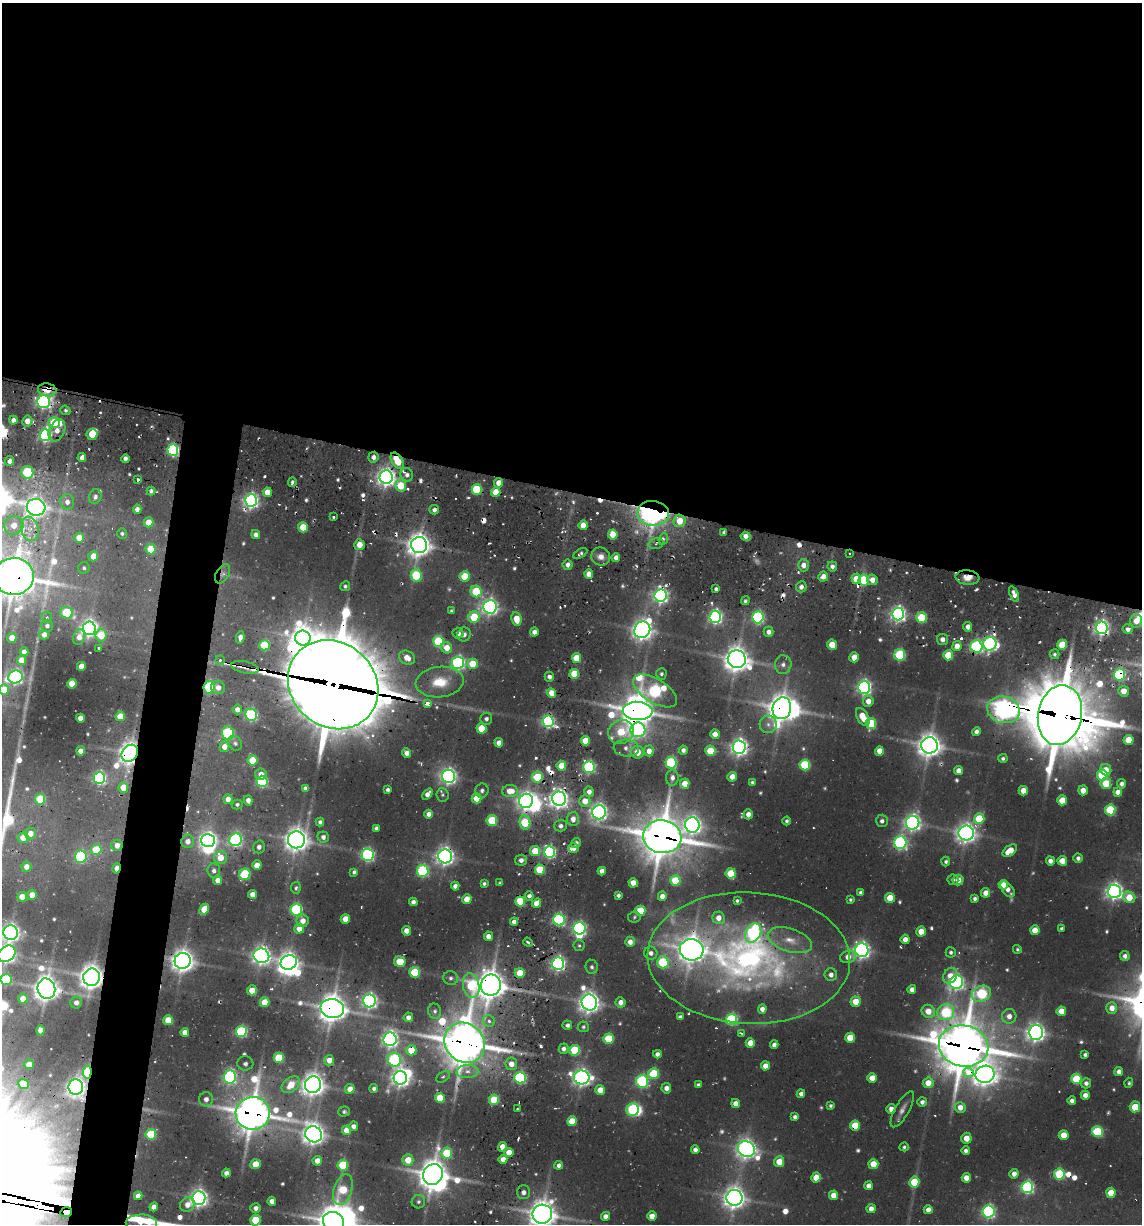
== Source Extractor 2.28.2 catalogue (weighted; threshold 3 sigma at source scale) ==
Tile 3 of 4 x 4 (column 3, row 1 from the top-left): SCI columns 2530-3669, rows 3827-5048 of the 5313 x 5048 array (HDU 1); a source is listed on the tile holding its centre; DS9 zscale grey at full resolution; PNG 1144 x 1226 px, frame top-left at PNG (2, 3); each listed source drawn as its Kron ellipse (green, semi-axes under 4 px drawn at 4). Shown black and unused: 44% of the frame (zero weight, under 2 of 3 exposures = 12% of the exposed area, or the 3 px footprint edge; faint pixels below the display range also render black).
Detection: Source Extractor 2.28.2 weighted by HDU 2 'WHT'; one run over the whole footprint, this tile lists its part. Background 0.105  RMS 0.01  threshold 0.0465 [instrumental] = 3 sigma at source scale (4.5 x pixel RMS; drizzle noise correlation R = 1.50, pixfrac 1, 0.05/0.05 arcsec/px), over >= 5 px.
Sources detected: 630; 7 too faint to see at this stretch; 12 inside a brighter object's white glare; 31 cosmic-ray / hot-pixel residue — neither listed nor drawn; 10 inside a brighter listed object's ellipse — not listed separately; of the other 570, all 500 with FLUX_AUTO >= 1.92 (the completeness limit of this list) listed and drawn (70 fainter detections not listed), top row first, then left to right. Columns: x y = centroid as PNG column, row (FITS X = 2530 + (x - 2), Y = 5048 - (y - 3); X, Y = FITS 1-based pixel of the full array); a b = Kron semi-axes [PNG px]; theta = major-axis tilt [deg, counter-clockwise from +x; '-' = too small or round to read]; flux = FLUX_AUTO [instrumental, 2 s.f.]
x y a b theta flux
47 390 9 6 -8 18
43 402 6 6 - 340
65 410 5 4 - 2.6
13 420 4 4 - 7.6
27 421 5 5 - 13
54 423 6 5 - 56
57 430 12 7 66 12
92 434 5 5 - 29
45 435 6 5 - 260
173 450 6 5 - 210
373 457 5 5 - 5.3
82 458 4 4 - 6.6
125 459 4 4 - 4.4
10 461 5 4 - 7.7
397 461 9 5 -59 35
27 472 6 6 - 68
407 475 7 6 - 5
386 477 7 6 - 670
138 479 3 2 - 2.5
292 482 5 4 - 3.2
499 483 5 4 - 12
401 486 6 5 - 36
477 489 5 5 - 75
151 491 4 4 - 3.1
267 492 5 4 - 17
496 492 5 4 - 22
95 497 7 6 - 3.9
251 501 6 6 - 390
67 502 7 7 - 6.8
36 507 9 8 - 740
137 509 4 4 - 6.5
434 510 5 4 - 3.8
653 513 16 12 -4 410
333 517 3 3 - 4.6
680 521 6 6 - 23
149 522 5 5 - 20
14 525 10 9 - 17
583 525 5 4 - 13
303 527 5 5 - 29
30 529 12 8 -77 12
724 532 4 3 - 3.5
122 533 5 5 - 2.5
256 535 4 4 - 5.2
613 535 5 4 - 29
746 536 5 4 - 8.3
79 538 5 5 - 16
663 539 6 4 66 2.8
656 544 8 5 15 3.7
359 545 5 5 - 12
419 545 8 8 - 1200
151 549 5 5 - 36
580 553 8 4 31 2.6
849 554 3 3 - 5.4
93 556 5 5 - 13
601 557 9 9 - 8.9
616 557 4 4 - 6.6
568 565 5 5 - 6.2
803 565 6 5 - 7.9
832 566 5 5 - 4.6
84 568 6 5 - 2.2
223 574 10 6 61 4.7
589 574 5 4 - 14
416 575 6 5 - 80
14 576 20 18 1 3200
464 576 5 5 - 42
823 576 5 5 - 8.9
967 577 12 7 -5 12
856 579 5 5 - 27
864 580 5 5 - 63
872 580 5 5 - 9.3
345 586 5 4 - 2.4
801 587 5 5 - 5.5
716 589 3 3 - 3.2
476 591 6 5 - 58
1014 594 8 4 -69 7.3
661 596 6 6 - 390
745 601 4 4 - 2.4
490 607 7 7 - 460
451 611 3 3 - 1.9
67 613 6 5 - 70
898 614 6 6 - 420
474 617 6 5 - 51
715 617 6 6 - 310
758 617 6 6 - 180
47 618 5 5 - 3
921 618 5 5 - 44
516 619 7 5 -79 20
1136 621 7 6 - 12
47 626 6 5 - 4.5
968 627 5 4 - 7.5
89 628 7 6 - 580
1102 628 6 6 - 430
1128 629 5 4 - 6.9
642 630 8 7 - 820
534 632 4 4 - 7.4
769 632 5 5 - 6.1
458 633 5 5 - 5.5
464 634 7 6 - 4.6
44 635 5 5 - 9.1
101 635 6 5 - 31
79 637 8 6 74 8.4
240 637 6 4 80 5.5
12 638 5 5 - 17
303 638 7 7 - 1200
942 639 5 5 - 6
438 641 5 5 - 100
990 644 7 6 - 350
264 645 5 5 - 70
832 645 5 5 - 21
1062 645 5 5 - 33
957 646 5 4 - 12
976 646 6 6 - 180
99 648 3 3 - 2.3
447 648 6 5 - 15
24 652 4 4 - 6.5
1055 654 5 5 - 2.9
900 655 5 5 - 110
948 655 5 5 - 42
854 657 5 4 - 16
407 658 8 6 -30 13
576 658 5 4 - 26
737 659 9 8 - 1300
22 660 5 4 - 15
220 660 5 4 - 2.7
458 663 6 6 - 240
472 664 5 5 - 29
783 665 9 8 - 6.2
81 666 4 4 - 15
245 667 14 6 -12 9.1
574 674 5 5 - 42
661 674 6 5 - 2.9
1119 675 6 5 - 150
15 677 7 6 - 300
549 677 5 4 - 4.1
440 682 24 15 6 35
72 684 5 4 - 33
333 685 47 42 -42 12000
209 687 6 5 - 87
864 687 6 6 - 350
218 688 7 6 - 7.3
4 689 5 5 - 18
655 691 25 12 -32 240
1124 691 5 5 - 14
551 693 5 4 - 15
868 701 5 5 - 11
428 704 3 3 - 64
782 708 11 9 75 1400
237 709 5 4 - 7.5
1003 710 16 13 -13 790
638 711 15 9 -3 2400
251 715 6 5 - 170
1060 715 30 22 79 6300
120 716 5 4 - 21
863 717 10 5 -60 23
80 718 4 4 - 10
486 719 6 6 - 3.2
548 721 6 5 - 220
871 723 6 5 - 62
768 724 9 8 - 5.7
482 728 5 5 - 42
638 730 7 7 - 290
621 732 13 11 32 38
976 732 4 4 - 5.6
228 733 7 6 - 130
715 734 5 4 - 12
1129 740 5 5 - 24
585 741 5 4 - 22
235 743 8 6 -53 2.9
499 743 4 4 - 11
930 745 8 8 - 1200
225 747 5 5 - 12
739 747 6 6 - 570
626 748 13 8 -3 7.1
683 750 4 4 - 4.7
81 751 4 4 - 11
649 751 5 5 - 9.4
710 751 5 5 - 39
879 751 5 4 - 14
637 752 6 6 - 16
130 753 9 7 50 1100
407 753 5 4 - 7.3
1003 758 5 4 - 2.6
253 760 5 5 - 37
671 763 6 5 - 140
805 765 5 5 - 84
561 766 5 5 - 23
589 767 6 5 - 180
1106 770 6 5 - 14
959 771 4 4 - 10
261 774 6 5 - 6.9
1102 775 5 5 - 60
448 776 7 6 - 450
537 777 5 5 - 54
732 777 5 4 - 11
99 778 6 5 - 220
672 778 8 6 86 6.2
262 781 5 5 - 140
752 782 4 4 - 2.2
1106 783 5 5 - 33
685 784 5 4 - 18
1122 784 5 4 - 4.8
123 787 5 5 - 19
305 788 4 4 - 2.7
388 790 4 3 - 3.6
1083 790 5 4 - 13
482 791 7 6 - 3.9
510 791 8 6 1 15
1023 791 5 4 - 14
589 792 5 5 - 6.8
1118 792 5 4 - 11
428 794 6 4 53 7.1
442 795 7 6 - 2.2
476 798 5 5 - 23
40 799 5 5 - 62
228 799 5 4 - 11
559 799 7 7 - 670
248 800 5 4 - 7.2
1062 800 5 5 - 23
526 801 7 6 - 580
585 801 5 5 - 14
237 804 5 5 - 2.9
1110 810 5 5 - 78
599 812 7 7 - 520
429 814 4 4 - 6.7
748 814 5 4 - 8.3
573 819 6 6 - 8.2
979 819 5 5 - 46
492 820 5 5 - 64
787 821 4 4 - 2.6
882 821 6 6 - 3.8
320 822 4 4 - 3.4
525 823 7 5 -78 60
913 823 7 6 - 500
692 825 7 7 - 570
560 826 6 5 - 4.1
376 828 4 4 - 2.9
30 833 6 5 - 10
966 833 8 7 - 760
323 837 6 5 - 5.5
662 837 19 16 -8 3100
23 838 5 5 - 16
208 840 7 6 - 490
236 840 6 6 - 240
296 840 8 8 - 1100
188 841 6 6 - 7.7
576 843 5 4 - 4.5
900 843 6 6 - 240
117 845 6 5 - 8.8
259 847 6 6 - 5
574 848 5 4 - 7.5
96 850 5 5 - 50
535 851 5 5 - 31
1010 851 8 5 36 20
549 852 6 5 - 190
368 855 6 6 - 220
445 856 7 7 - 630
81 857 6 6 - 120
220 858 7 6 - 17
1078 858 4 4 - 4
521 860 6 5 - 5.1
1050 861 4 4 - 6.3
1062 861 5 5 - 16
946 862 5 4 - 2.9
257 865 5 4 - 14
26 867 5 5 - 8.7
117 868 5 3 - 16
540 870 5 5 - 46
214 871 7 6 - 4.4
423 871 6 6 - 150
602 871 4 4 - 6.9
354 872 4 4 - 3.1
731 873 5 5 - 42
245 874 6 5 - 69
218 880 5 4 - 9.4
953 880 5 5 - 3.4
958 880 5 5 - 8.8
675 881 5 5 - 45
500 883 4 3 - 2.1
633 883 5 4 - 15
484 884 4 3 - 2.7
1003 885 5 4 - 11
455 886 4 4 - 5.8
296 888 6 5 - 2.5
1008 889 9 5 -51 7.8
1114 891 6 6 - 530
861 892 4 4 - 4.1
986 893 4 4 - 13
253 894 4 4 - 9.3
32 895 5 5 - 12
618 895 4 4 - 2.6
529 896 5 4 - 5.9
662 896 4 4 - 8.1
22 897 5 5 - 16
1129 897 6 5 - 23
890 898 5 5 - 30
467 899 5 4 - 17
975 899 4 4 - 3.6
850 900 3 3 - 2.1
520 901 5 5 - 51
737 901 4 3 - 2
413 902 4 4 - 5.7
536 903 5 4 - 14
204 909 6 4 65 19
296 910 6 6 - 130
640 911 5 5 - 43
634 917 6 5 - 2.2
718 918 6 6 - 9.6
345 919 5 4 - 16
559 920 6 5 - 170
303 921 6 6 - 9.2
514 922 4 4 - 6.8
299 928 5 5 - 14
579 928 6 6 - 260
1062 929 4 4 - 2.2
1035 930 5 4 - 22
406 931 4 4 - 11
921 931 5 4 - 20
11 933 7 7 - 590
753 933 10 7 63 200
488 936 4 4 - 7.2
905 939 5 4 - 8.4
790 940 23 11 -18 20
528 942 5 3 - 2.3
630 942 5 5 - 8.2
579 945 6 5 - 2.2
1017 949 4 4 - 1.9
692 950 12 10 -8 1400
862 950 7 6 - 490
951 952 5 5 - 3
651 953 6 6 - 5.2
7 954 9 7 37 580
261 956 8 7 - 630
1125 956 5 5 - 4.8
848 957 8 6 14 11
749 958 101 65 -3 480
183 961 8 8 - 1000
289 962 8 7 - 790
400 962 5 5 - 26
663 962 6 5 - 93
558 964 6 6 - 350
592 967 7 6 - 3.4
415 972 5 5 - 59
520 973 5 5 - 26
831 975 6 6 - 6.3
950 976 8 6 53 13
92 977 8 8 - 1200
451 978 7 7 - 3.7
6 980 5 5 - 89
956 982 7 6 - 370
491 985 10 10 - 1800
471 986 12 8 -79 61
46 989 10 8 -75 1300
912 989 4 4 - 7.4
252 990 5 5 - 19
981 994 10 7 24 120
23 999 5 4 - 18
369 1001 6 6 - 400
265 1002 5 5 - 29
589 1002 8 7 - 940
620 1002 5 5 - 7.5
855 1002 5 5 - 21
76 1003 6 6 - 6.8
1112 1008 5 5 - 12
332 1009 12 9 -9 1600
762 1009 4 4 - 6.9
435 1011 7 6 - 3.7
928 1011 7 6 - 17
1061 1011 5 4 - 18
946 1012 8 8 - 98
1009 1016 7 7 - 8.8
408 1017 5 4 - 6.8
680 1017 4 4 - 4.3
732 1019 5 5 - 140
168 1020 5 5 - 36
489 1021 6 5 - 4.6
567 1025 5 4 - 3.2
583 1027 5 5 - 2.6
41 1030 5 4 - 12
241 1031 5 5 - 140
185 1032 4 4 - 9.1
1036 1032 7 7 - 650
741 1033 4 2 - 2.5
850 1038 5 5 - 31
390 1039 7 6 - 450
608 1039 5 5 - 56
465 1043 21 19 -44 3200
750 1043 5 4 - 16
774 1045 4 4 - 5.9
964 1046 25 20 -12 4000
564 1049 5 5 - 4.9
411 1050 5 5 - 31
575 1050 5 5 - 65
657 1054 4 4 - 5.3
1085 1054 4 4 - 3.3
279 1058 5 5 - 54
329 1060 5 5 - 10
394 1060 7 6 - 190
245 1063 8 7 - 3
29 1064 5 5 - 19
511 1064 6 6 - 10
765 1066 4 4 - 13
87 1072 6 4 85 120
467 1072 11 6 3 7.8
968 1072 5 4 - 70
1119 1072 4 4 - 7.2
654 1074 5 5 - 63
985 1074 9 8 - 1000
230 1077 6 6 - 230
443 1077 8 4 32 2.5
582 1077 8 7 - 560
400 1078 7 6 - 630
520 1078 6 5 - 180
872 1078 5 4 - 16
1076 1079 5 5 - 66
642 1081 6 6 - 150
928 1083 5 5 - 18
1086 1083 5 5 - 4.8
1129 1083 5 4 - 2
23 1084 5 5 - 41
291 1085 10 7 38 22
313 1085 8 8 - 1000
698 1085 4 3 - 2.5
76 1087 8 7 - 550
374 1088 4 4 - 2.8
666 1088 5 5 - 6.4
350 1089 5 4 - 13
600 1090 5 5 - 17
801 1094 4 4 - 4.9
1085 1095 4 4 - 8.8
440 1098 5 5 - 44
206 1099 7 7 - 6.9
494 1100 5 5 - 50
1072 1101 4 4 - 5
922 1102 5 5 - 4.9
735 1103 4 4 - 9.8
831 1106 3 3 - 2.4
960 1107 5 5 - 12
1135 1107 5 5 - 29
517 1109 3 3 - 2.7
891 1109 5 4 - 6.4
902 1109 20 7 61 7.9
633 1110 6 6 - 150
344 1112 5 5 - 2.3
253 1113 17 16 - 2700
795 1117 4 4 - 4
572 1121 5 5 - 28
855 1125 5 5 - 33
353 1126 5 4 - 5.2
347 1130 5 4 - 18
1098 1132 5 5 - 82
151 1134 5 5 - 54
314 1134 8 8 - 980
1064 1135 5 5 - 21
966 1138 5 5 - 14
502 1147 5 4 - 13
904 1147 5 4 - 2.6
746 1149 9 7 -32 770
695 1150 4 4 - 6.1
966 1151 4 4 - 4.5
509 1152 4 4 - 16
447 1153 5 5 - 52
503 1159 4 4 - 9.1
408 1160 5 5 - 19
317 1161 5 5 - 10
779 1162 5 5 - 18
256 1164 5 5 - 24
873 1164 5 5 - 28
343 1165 5 5 - 66
559 1165 4 4 - 5.1
226 1173 4 4 - 5.7
433 1174 11 9 59 1700
1014 1174 4 4 - 7.2
1059 1174 5 5 - 96
816 1178 5 4 - 19
966 1178 4 4 - 13
914 1182 5 5 - 42
868 1186 4 4 - 9.5
1027 1187 6 6 - 230
343 1190 16 9 72 53
523 1192 7 6 - 4.3
1111 1193 5 4 - 25
834 1195 4 4 - 16
138 1196 4 4 - 10
199 1198 7 6 - 580
734 1198 8 8 - 1000
272 1201 4 4 - 8.4
418 1202 7 6 - 3.3
187 1205 8 7 - 9.7
154 1207 4 4 - 8
256 1208 5 5 - 4.4
871 1209 4 4 - 9.3
928 1210 4 4 - 8.7
66 1212 6 5 - 2000
988 1212 6 6 - 250
542 1214 10 9 - 1500
605 1216 4 4 - 6.9
652 1216 5 4 - 14
255 1220 5 5 - 38
333 1222 11 9 -28 2000
141 1223 15 8 -2 170
Overlapping masked pixels (flux is a lower limit): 55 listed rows (the first 20) at x y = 47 390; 43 402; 173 450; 397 461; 251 501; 653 513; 680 521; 419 545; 223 574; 14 576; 967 577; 856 579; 864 580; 661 596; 976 646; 245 667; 1119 675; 333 685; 209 687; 782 708
Isophote crosses this tile's border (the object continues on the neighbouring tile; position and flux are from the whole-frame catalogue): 8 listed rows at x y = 14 576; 4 689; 11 933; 7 954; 6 980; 542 1214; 333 1222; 141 1223